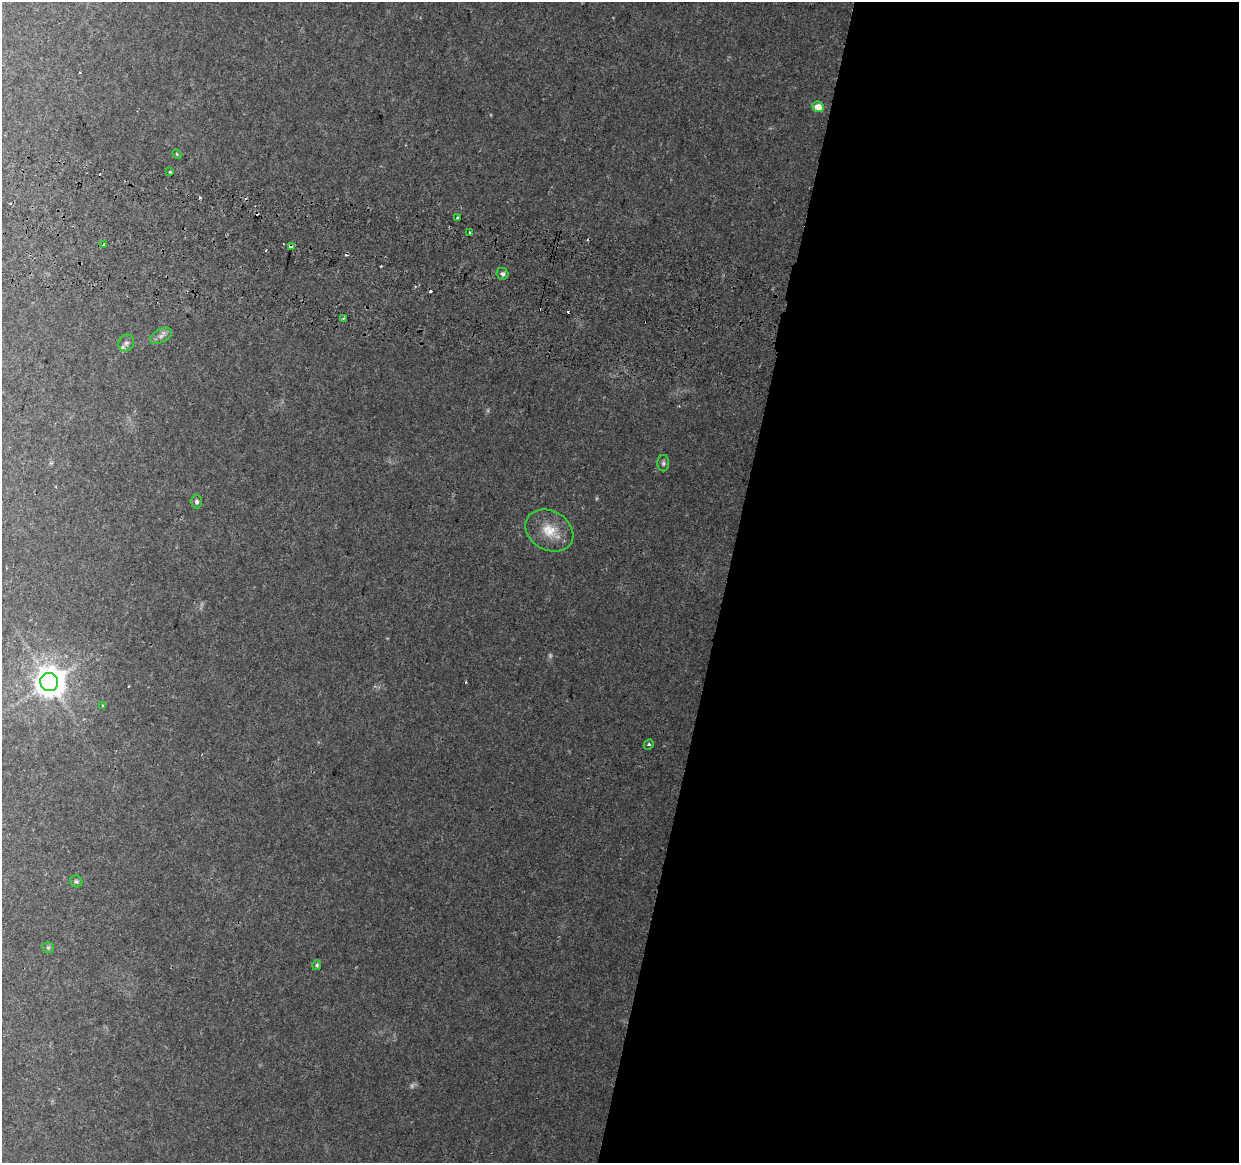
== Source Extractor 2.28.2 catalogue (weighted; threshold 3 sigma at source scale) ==
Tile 12 of 4 x 4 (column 4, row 3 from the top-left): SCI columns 3730-4966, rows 1494-2654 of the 4976 x 5248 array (HDU 1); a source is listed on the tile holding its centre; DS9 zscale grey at full resolution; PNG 1241 x 1165 px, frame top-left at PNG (2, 2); each listed source drawn as its Kron ellipse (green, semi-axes under 4 px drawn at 4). Shown black and unused: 42% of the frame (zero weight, under 2 of 3 exposures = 3% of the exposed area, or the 3 px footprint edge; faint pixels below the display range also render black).
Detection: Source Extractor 2.28.2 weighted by HDU 2 'WHT'; one run over the whole footprint, this tile lists its part. Background 0.0385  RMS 0.0038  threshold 0.0173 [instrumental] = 3 sigma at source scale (4.5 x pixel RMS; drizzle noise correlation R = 1.50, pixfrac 1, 0.0396/0.0396 arcsec/px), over >= 5 px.
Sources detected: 30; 2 too faint to see at this stretch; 8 cosmic-ray / hot-pixel residue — neither listed nor drawn; the other 20 listed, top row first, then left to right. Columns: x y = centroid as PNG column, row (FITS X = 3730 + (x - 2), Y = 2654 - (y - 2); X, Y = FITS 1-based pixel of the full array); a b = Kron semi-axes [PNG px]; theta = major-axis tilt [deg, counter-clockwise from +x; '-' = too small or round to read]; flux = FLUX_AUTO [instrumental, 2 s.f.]
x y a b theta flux
818 107 6 5 - 4.9
177 154 5 4 - 0.37
170 172 3 3 - 0.51
458 218 3 3 - 1.5
470 233 3 3 - 1.7
104 245 3 3 - 6.6
291 246 4 3 - 12
503 274 6 6 - 1.2
343 318 3 3 - 0.44
161 336 12 6 29 1.7
126 343 8 7 - 1.5
663 463 8 6 89 0.89
197 502 7 5 -89 1
549 530 25 19 -29 9.3
49 682 9 8 - 730
103 706 4 3 - 0.4
649 744 5 4 - 0.87
76 881 6 5 - 0.69
48 947 6 5 - 0.64
317 965 5 4 - 0.67
Overlapping masked pixels (flux is a lower limit): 1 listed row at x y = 291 246